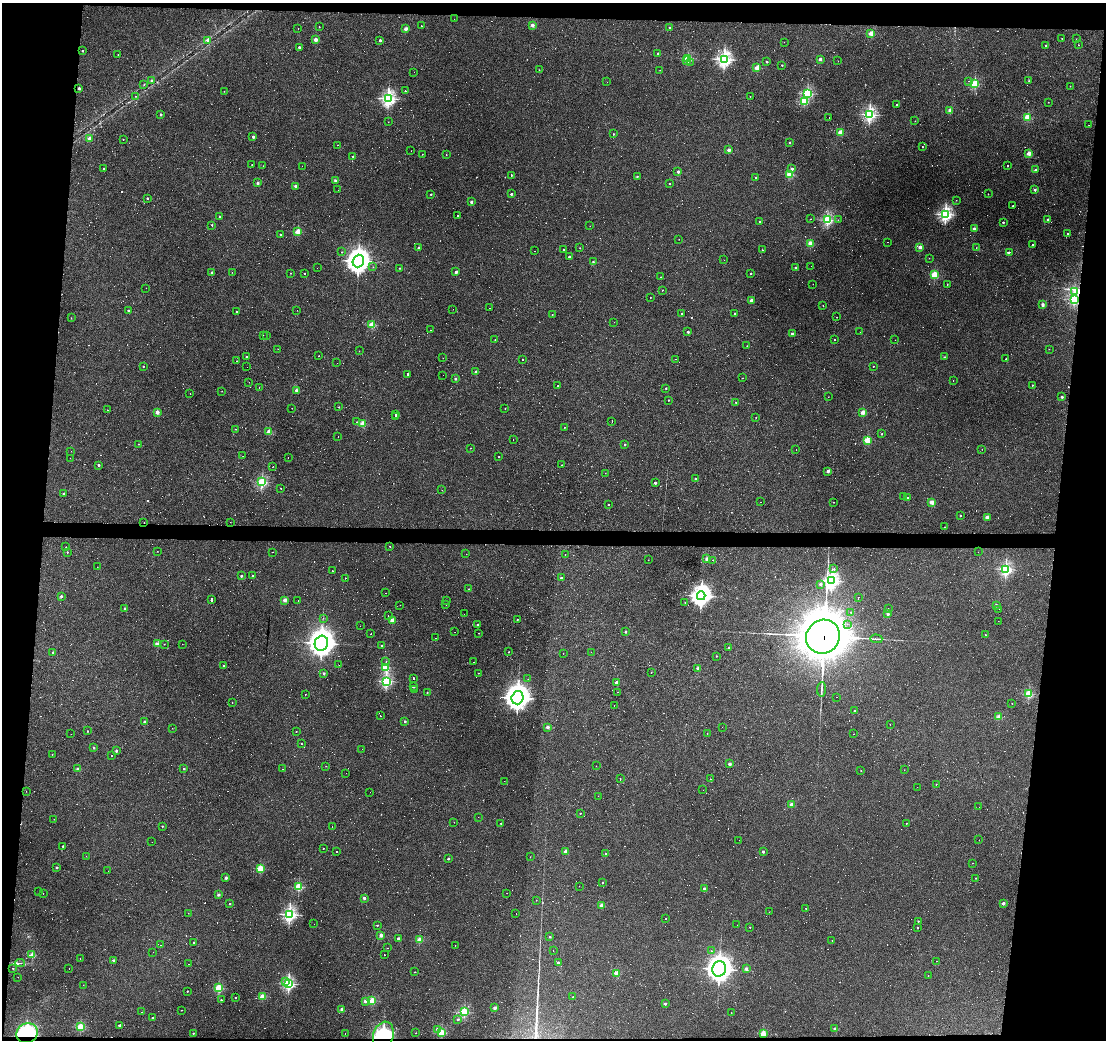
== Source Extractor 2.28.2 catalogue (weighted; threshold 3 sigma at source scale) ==
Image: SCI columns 1-4413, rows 190-4338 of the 4413 x 4438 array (HDU 1 of 3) = the unmasked area's bounding box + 8 px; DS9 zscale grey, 4 x 4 block average (1 PNG px = mean of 4 x 4 image px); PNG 1108 x 1042 px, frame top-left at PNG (2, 3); each listed source drawn as its Kron ellipse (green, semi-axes under 4 px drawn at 4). Shown black and unused: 11% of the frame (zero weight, under 2 of 3 exposures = <1% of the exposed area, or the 3 px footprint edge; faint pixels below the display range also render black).
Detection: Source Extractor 2.28.2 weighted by HDU 2 'WHT'. Background 0.0775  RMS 0.0053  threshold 0.0238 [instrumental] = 3 sigma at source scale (4.5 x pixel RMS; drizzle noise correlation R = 1.50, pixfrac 1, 0.05/0.05 arcsec/px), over >= 5 px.
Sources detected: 1151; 59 too faint to see at this stretch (4 x 4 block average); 7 inside a brighter object's white glare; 447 cosmic-ray / hot-pixel residue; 6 long thin detections or spike segments (spike, bleed or trail) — neither listed nor drawn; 8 coinciding with a brighter row at this scale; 2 inside a brighter listed object's ellipse — not listed separately; of the other 622, all 500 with FLUX_AUTO >= 0.549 (the completeness limit of this list) listed and drawn (122 fainter detections not listed), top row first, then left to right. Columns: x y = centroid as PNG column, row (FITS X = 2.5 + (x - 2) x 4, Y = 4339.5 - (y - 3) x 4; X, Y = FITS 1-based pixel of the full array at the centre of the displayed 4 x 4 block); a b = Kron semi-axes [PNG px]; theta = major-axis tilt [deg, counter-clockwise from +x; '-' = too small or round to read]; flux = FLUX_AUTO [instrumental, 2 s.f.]
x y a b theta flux
454 19 2 2 - 1.1
532 25 2 2 - 40
421 26 2 2 - 2
319 27 2 2 - 2.2
298 28 2 2 - 18
670 28 2 2 - 11
406 29 2 2 - 35
871 33 2 2 - 89
1062 38 2 2 - 1.2
1076 39 2 2 - 1.3
208 40 2 2 - 38
316 40 2 2 - 53
380 40 2 2 - 15
784 42 2 2 - 1.2
1046 45 2 2 - 6.9
1078 45 2 2 - 1.2
299 47 2 2 - 15
82 51 2 2 - 6.1
118 54 2 2 - 1.5
658 54 2 2 - 14
688 58 2 2 - 240
724 59 3 2 - 840
820 59 2 2 - 27
687 60 2 2 - 31
838 61 2 2 - 0.71
690 62 2 2 - 1.7
766 62 2 2 - 4.3
782 65 2 2 - 5.3
757 68 2 2 - 89
539 70 2 2 - 2.2
660 70 2 2 - 0.56
414 72 2 2 - 0.95
152 81 2 2 - 3.8
969 81 2 2 - 1.2
1029 81 2 2 - 1.1
607 82 2 2 - 0.94
975 84 2 2 - 250
144 85 2 2 - 2.1
1070 86 2 2 - 1.5
79 88 2 2 - 20
224 91 2 2 - 1.3
405 91 2 2 - 3.4
807 93 2 2 - 400
135 96 2 2 - 0.94
750 96 2 2 - 0.63
388 98 3 2 - 760
804 101 2 2 - 170
1048 102 2 2 - 0.69
897 105 2 2 - 11
950 111 2 2 - 64
161 114 2 2 - 12
869 115 2 2 - 580
829 117 2 2 - 0.78
1028 117 2 2 - 150
915 121 2 2 - 1.4
388 122 2 2 - 1.2
1089 125 2 2 - 0.55
841 132 2 2 - 93
613 134 2 2 - 2.1
253 137 2 2 - 21
90 138 2 2 - 55
123 139 2 2 - 2.8
789 142 2 2 - 8.4
338 145 2 2 - 1.2
922 147 2 2 - 2.1
729 150 2 2 - 36
411 151 2 2 - 0.57
1029 153 2 2 - 76
422 154 2 2 - 1.1
446 155 2 2 - 1.6
353 156 2 2 - 3
252 165 2 2 - 0.87
263 166 2 2 - 1.8
302 166 2 2 - 0.94
1008 166 2 2 - 61
103 169 2 2 - 5
792 169 2 2 - 13
1036 170 2 2 - 25
678 172 2 2 - 19
790 174 2 2 - 160
511 175 2 2 - 0.92
637 176 2 2 - 5.3
756 178 2 2 - 8.1
335 181 2 2 - 16
258 183 2 2 - 26
669 184 2 2 - 6.1
295 186 2 2 - 30
338 190 2 2 - 2.9
1035 190 2 2 - 17
431 194 2 2 - 5.4
511 194 2 2 - 14
988 194 2 2 - 1.7
147 198 2 2 - 6.7
956 200 2 2 - 1
471 202 2 2 - 17
1013 206 2 2 - 4.3
945 214 2 2 - 650
458 215 2 2 - 1.2
220 216 2 2 - 7.1
810 219 2 2 - 1.4
827 220 2 2 - 370
838 220 2 2 - 0.67
1048 220 2 2 - 31
760 221 2 2 - 4.6
1003 222 2 2 - 8.1
212 225 2 2 - 4.2
590 226 2 2 - 0.7
974 229 2 2 - 42
298 231 2 2 - 120
1067 234 2 2 - 6.9
281 235 2 2 - 3.3
679 239 2 2 - 0.6
888 242 2 2 - 0.96
810 243 2 2 - 76
1032 245 2 2 - 5
920 247 2 2 - 50
419 248 2 2 - 18
580 248 2 2 - 1.4
976 248 2 2 - 0.92
563 249 2 2 - 1.9
762 250 2 2 - 2.2
535 251 2 2 - 14
342 252 2 2 - 2.5
1009 252 2 2 - 24
569 257 2 2 - 12
929 258 2 2 - 0.57
724 260 2 2 - 0.73
358 261 6 5 - 2300
593 262 2 2 - 5.9
811 266 2 2 - 0.55
373 267 2 2 - 1.7
795 267 2 2 - 6.9
317 268 2 2 - 0.57
400 268 2 2 - 3.3
212 272 2 2 - 9.7
232 272 2 2 - 0.58
456 272 2 2 - 22
290 273 2 2 - 1.3
304 273 2 2 - 4.5
751 273 2 2 - 6.7
934 275 2 2 - 200
660 277 2 2 - 1.3
813 284 2 2 - 0.98
947 284 2 2 - 2.7
146 288 2 2 - 0.69
662 290 2 2 - 1.9
1075 291 3 2 - 4.1
650 298 2 2 - 0.87
1074 299 2 2 - 370
751 300 2 2 - 39
823 305 2 2 - 1.6
1043 305 2 2 - 32
489 308 2 2 - 15
453 309 2 2 - 0.63
128 310 2 2 - 10
297 310 2 2 - 0.55
237 311 2 2 - 2.6
735 313 2 2 - 5.6
682 314 2 2 - 7.7
552 315 2 2 - 3.1
837 317 2 2 - 1.4
71 318 2 2 - 0.57
614 322 2 2 - 0.61
372 325 2 2 - 130
431 330 2 2 - 2.4
688 332 2 2 - 10
860 332 2 2 - 4.5
792 334 2 2 - 29
263 335 2 2 - 0.7
267 336 2 2 - 2.7
834 339 2 2 - 2.8
495 340 2 2 - 2.6
895 340 2 2 - 0.8
747 346 2 2 - 3.6
278 349 2 2 - 1
1049 349 2 2 - 0.66
359 351 2 2 - 1.2
319 356 2 2 - 1.8
247 357 2 2 - 8.6
945 357 2 2 - 1.1
443 358 2 2 - 0.98
522 359 2 2 - 4.6
676 359 2 2 - 0.71
1006 359 2 2 - 1.6
236 361 2 2 - 0.88
337 363 2 2 - 0.7
143 366 2 2 - 4.6
873 366 2 2 - 2.5
247 367 2 2 - 3.1
476 372 2 2 - 12
407 375 3 2 - 85
443 375 2 2 - 0.6
743 378 2 2 - 1.3
455 379 2 2 - 9.6
953 381 2 2 - 1.2
249 382 2 2 - 0.73
1032 385 2 2 - 3.5
558 386 2 2 - 2.8
259 387 2 2 - 3.7
666 388 2 2 - 4.9
296 390 2 2 - 34
222 391 2 2 - 1.3
190 393 2 2 - 0.7
828 397 2 2 - 0.65
1062 397 2 2 - 18
668 400 2 2 - 3.8
736 402 2 2 - 3
339 407 2 2 - 3.3
292 408 2 2 - 1.3
505 409 2 2 - 2.3
107 410 2 2 - 3.5
157 412 2 2 - 59
863 412 2 2 - 88
395 414 2 2 - 41
395 417 2 2 - 45
756 417 2 2 - 1.8
612 421 2 2 - 48
356 422 2 2 - 0.65
363 423 2 2 - 110
565 427 2 2 - 0.98
236 429 2 2 - 1.2
269 432 2 2 - 99
882 434 2 2 - 4.7
338 437 2 2 - 11
513 440 2 2 - 0.77
867 440 2 2 - 130
138 444 2 2 - 1.3
625 444 2 2 - 6.9
470 448 2 2 - 2
796 449 2 2 - 1.9
982 449 2 2 - 1
71 451 2 2 - 0.75
243 456 2 2 - 1.4
499 457 2 2 - 4.4
70 458 2 2 - 1.8
288 458 2 2 - 0.65
99 465 2 2 - 16
562 465 2 2 - 1.5
273 467 2 2 - 0.66
828 471 2 2 - 30
605 473 2 2 - 0.67
695 479 2 2 - 3.7
262 482 2 2 - 370
655 483 2 2 - 16
281 488 2 2 - 1.5
442 490 2 2 - 0.77
64 494 2 2 - 15
904 496 2 2 - 11
908 497 2 2 - 5.8
760 502 2 2 - 14
834 502 2 2 - 1.3
932 502 2 2 - 73
608 505 2 2 - 2.2
960 516 2 2 - 3.7
987 517 2 2 - 42
144 522 2 2 - 2.1
230 522 2 2 - 0.56
945 527 2 2 - 2
390 546 2 2 - 2.1
66 547 2 2 - 1.7
157 551 2 2 - 0.72
67 552 2 2 - 4
272 552 2 2 - 6.1
978 552 2 2 - 0.55
466 554 2 2 - 0.57
565 554 2 2 - 0.81
707 559 2 2 - 41
648 560 2 2 - 0.71
712 560 2 2 - 1.5
97 567 2 2 - 0.65
834 569 2 2 - 3.4
1006 569 2 2 - 510
332 571 2 2 - 3.3
241 576 2 2 - 8.9
252 576 2 2 - 3.4
345 578 2 2 - 2.9
561 578 2 2 - 7.4
831 581 3 3 - 730
820 584 2 2 - 26
469 589 2 2 - 0.82
386 593 2 2 - 1.5
61 596 2 2 - 18
701 596 4 4 - 1700
858 598 2 2 - 29
212 600 3 2 - 65
285 600 2 2 - 44
298 600 2 2 - 3.9
446 600 2 2 - 1.1
685 603 2 2 - 2.2
400 605 2 2 - 0.66
446 605 2 2 - 0.63
996 605 2 2 - 20
125 608 2 2 - 13
888 609 2 2 - 2.8
999 609 2 2 - 1
851 612 2 2 - 2.2
464 614 2 2 - 0.7
888 614 2 2 - 23
388 616 2 2 - 2.9
323 618 2 2 - 0.66
517 619 2 2 - 3.1
392 620 2 2 - 76
998 621 2 2 - 0.59
847 624 2 2 - 0.66
477 625 2 2 - 5.3
360 626 2 2 - 0.64
455 632 2 2 - 0.62
626 632 2 2 - 12
371 633 2 2 - 7
478 633 2 2 - 1.2
985 635 2 2 - 2.5
823 637 17 16 - 17000
436 638 2 2 - 2.4
876 639 6 2 -2 4.1
321 643 7 6 - 2900
157 644 2 2 - 67
164 644 2 2 - 1.8
182 644 2 2 - 0.95
382 645 2 2 - 13
729 648 2 2 - 11
53 652 2 2 - 6.2
509 652 2 2 - 2.6
591 652 2 2 - 1.4
563 653 2 2 - 0.85
716 656 2 2 - 2.6
386 662 2 2 - 1.6
474 662 2 2 - 1.9
339 665 2 2 - 0.57
223 666 2 2 - 6.6
386 667 2 2 - 190
698 668 2 2 - 18
651 672 2 2 - 2.1
324 673 2 2 - 14
479 673 2 2 - 0.63
413 678 2 2 - 10
528 679 2 2 - 1
386 681 2 2 - 430
617 682 2 2 - 33
413 687 2 2 - 14
822 689 7 2 84 4.9
415 690 2 2 - 7.9
618 692 2 2 - 0.83
427 693 2 2 - 3.1
305 694 2 2 - 1.1
1028 694 2 2 - 250
837 697 2 2 - 0.8
517 698 7 6 - 2800
232 702 2 2 - 0.62
1012 703 2 2 - 1.5
614 705 2 2 - 1.2
855 711 2 2 - 3.2
380 716 2 2 - 1.2
999 717 2 2 - 90
405 721 2 2 - 11
145 722 2 2 - 15
890 724 2 2 - 1.7
548 727 2 2 - 32
722 727 2 2 - 0.64
172 728 2 2 - 0.69
87 731 2 2 - 3.5
296 731 2 2 - 1.5
71 734 2 2 - 0.67
707 734 2 2 - 1.7
853 734 2 2 - 0.65
301 744 2 2 - 1.5
93 748 2 2 - 8.6
362 749 2 2 - 1.3
116 751 2 2 - 9.8
52 754 2 2 - 1.3
112 755 2 2 - 2.2
730 764 2 2 - 29
326 766 2 2 - 1.5
596 766 2 2 - 0.79
78 769 2 2 - 28
184 769 2 2 - 5.4
283 769 2 2 - 0.9
904 770 2 2 - 0.79
861 771 2 2 - 0.66
346 773 2 2 - 3.2
620 779 2 2 - 1.3
711 779 2 2 - 1.1
504 781 2 2 - 0.6
936 784 2 2 - 1.6
917 787 2 2 - 0.68
703 790 2 2 - 15
26 791 2 2 - 0.59
370 792 2 2 - 1.8
598 796 2 2 - 1.1
791 805 2 2 - 60
979 807 2 2 - 1.6
580 813 2 2 - 3.7
478 817 2 2 - 0.87
54 819 2 2 - 0.72
454 822 2 2 - 1.3
501 823 2 2 - 4.5
906 823 2 2 - 2.4
162 826 2 2 - 5
332 826 2 2 - 1.9
739 840 2 2 - 11
979 840 2 2 - 0.59
152 842 2 2 - 8.9
63 846 2 2 - 6.3
323 848 2 2 - 1.7
336 851 2 2 - 1.8
566 851 2 2 - 51
763 852 2 2 - 15
606 854 2 2 - 9.6
86 856 2 2 - 0.71
530 857 2 2 - 1.2
448 859 2 2 - 6.9
972 863 2 2 - 1.2
57 867 2 2 - 11
260 868 2 2 - 150
108 871 2 2 - 0.6
226 878 2 2 - 18
976 878 2 2 - 3.2
603 882 2 2 - 4.6
579 886 2 2 - 0.84
298 887 2 2 - 230
704 889 2 2 - 21
39 892 2 2 - 1.6
507 893 2 2 - 0.57
43 894 2 2 - 0.69
218 895 2 2 - 24
364 898 2 2 - 23
536 900 2 2 - 0.81
1003 903 2 2 - 34
230 904 2 2 - 4.9
601 905 2 2 - 53
806 908 2 2 - 2
769 912 2 2 - 0.8
188 913 2 2 - 1.6
289 914 2 2 - 670
516 914 2 2 - 0.55
666 919 2 2 - 7.8
918 921 2 2 - 5.2
314 924 2 2 - 1.4
377 925 2 2 - 5.1
737 925 2 2 - 0.63
750 927 2 2 - 3.1
918 928 2 2 - 3.3
381 935 2 2 - 41
550 937 2 2 - 9.1
398 939 2 2 - 22
419 940 2 2 - 100
832 940 2 2 - 1.3
194 942 2 2 - 3.1
161 945 2 2 - 1.3
455 946 2 2 - 0.58
387 948 2 2 - 0.81
553 950 2 2 - 0.89
711 951 2 2 - 3.2
153 952 2 2 - 0.85
32 955 2 2 - 89
384 955 2 2 - 1.3
80 959 2 2 - 1
113 960 2 2 - 17
936 961 2 2 - 0.84
558 962 2 2 - 9.9
20 963 4 2 - 2.8
189 964 2 2 - 2.8
13 968 2 2 - 3.2
69 968 2 2 - 14
746 968 2 2 - 23
719 969 8 7 - 2600
415 972 2 2 - 2.8
617 973 2 2 - 88
928 976 2 2 - 1.5
18 977 2 2 - 3.5
286 981 2 2 - 13
288 984 2 2 - 480
83 985 2 2 - 0.81
219 988 2 2 - 220
187 991 2 2 - 4.4
262 996 2 2 - 94
235 997 2 2 - 4.5
573 997 2 2 - 2.6
221 1000 2 2 - 4.2
365 1001 2 2 - 25
372 1001 2 2 - 140
665 1004 2 2 - 20
495 1008 2 2 - 43
342 1009 2 2 - 33
181 1010 2 2 - 1.8
142 1012 2 2 - 0.81
464 1012 2 2 - 290
731 1013 2 2 - 1.6
153 1018 2 2 - 3.9
458 1019 2 2 - 8.6
119 1025 2 2 - 9.7
80 1027 2 2 - 190
437 1029 2 2 - 25
835 1029 2 2 - 37
27 1033 11 9 28 220
193 1033 2 2 - 4
345 1033 2 2 - 0.59
416 1033 2 2 - 1.7
441 1033 2 2 - 160
763 1034 2 2 - 130
383 1036 14 10 73 120
Overlapping masked pixels (flux is a lower limit): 5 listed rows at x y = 1074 299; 144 522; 823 637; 27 1033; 383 1036
Diffuse or blended objects may show on this block-average render without a row.